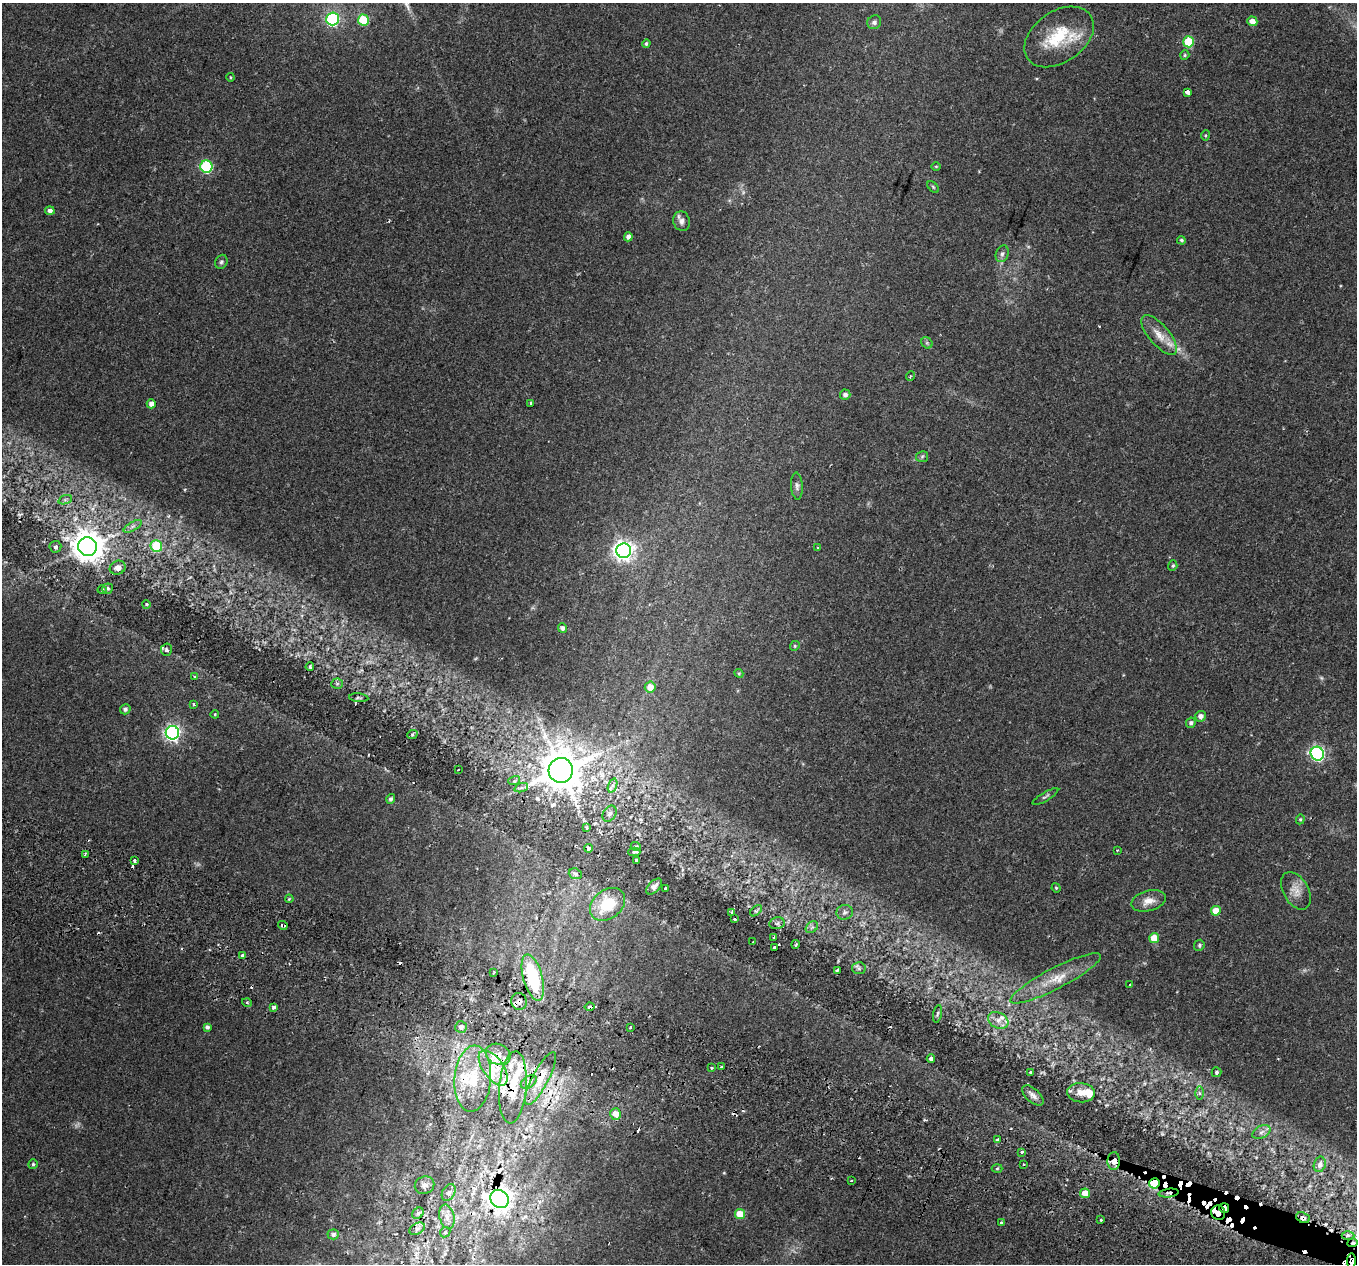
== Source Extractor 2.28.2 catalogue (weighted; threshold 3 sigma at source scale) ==
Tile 6 of 4 x 4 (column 2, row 2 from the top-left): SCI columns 1432-2786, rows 2882-4143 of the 5565 x 5701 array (HDU 1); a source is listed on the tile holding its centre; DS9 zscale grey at full resolution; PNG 1359 x 1266 px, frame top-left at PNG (2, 3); each listed source drawn as its Kron ellipse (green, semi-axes under 4 px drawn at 4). Shown black and unused: <1% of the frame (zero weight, under 2 of 3 exposures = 5% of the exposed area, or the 3 px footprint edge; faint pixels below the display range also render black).
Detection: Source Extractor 2.28.2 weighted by HDU 2 'WHT'; one run over the whole footprint, this tile lists its part. Background 0.0416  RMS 0.0036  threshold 0.0162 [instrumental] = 3 sigma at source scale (4.5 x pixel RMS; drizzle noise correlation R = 1.50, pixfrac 1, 0.0396/0.0396 arcsec/px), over >= 5 px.
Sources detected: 188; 2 too faint to see at this stretch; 22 cosmic-ray / hot-pixel residue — neither listed nor drawn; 8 inside a brighter listed object's ellipse — not listed separately; the other 156 listed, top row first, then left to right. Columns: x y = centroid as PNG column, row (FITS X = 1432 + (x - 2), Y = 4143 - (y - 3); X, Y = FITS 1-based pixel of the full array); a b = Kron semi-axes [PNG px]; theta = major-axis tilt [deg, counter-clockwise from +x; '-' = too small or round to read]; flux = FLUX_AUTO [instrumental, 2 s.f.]
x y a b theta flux
332 19 6 6 - 53
363 20 5 5 - 16
1252 21 5 5 - 2.9
874 22 7 6 - 1
1059 37 38 25 35 15
1188 42 5 5 - 20
646 44 4 4 - 0.69
1185 55 5 4 - 0.47
230 77 4 3 - 0.36
1188 92 3 3 - 12
1205 135 5 3 - 0.33
936 166 5 3 - 0.32
206 167 6 6 - 36
933 187 7 4 -46 0.51
50 211 5 4 - 1.5
682 221 10 8 -75 1.7
628 237 5 4 - 1.4
1181 240 4 4 - 0.6
1002 254 8 6 69 1.1
221 262 7 6 - 0.75
1159 335 25 10 -50 4.6
927 343 6 5 - 0.56
910 376 5 3 - 0.34
845 395 5 5 - 1.3
530 403 3 3 - 0.63
151 404 4 4 - 1.9
922 457 6 5 - 0.58
797 486 13 6 -87 1.1
65 500 7 4 19 0.66
133 526 10 4 30 1.2
156 546 6 6 - 15
55 547 6 5 - 0.88
88 547 9 9 - 560
818 547 3 2 - 0.41
624 551 7 7 - 190
1173 566 5 4 - 0.49
118 568 8 7 - 2.4
107 589 5 5 - 0.98
102 590 4 4 - 0.46
146 604 4 4 - 0.62
563 628 4 4 - 1.1
795 646 5 4 - 0.43
166 650 6 5 - 0.68
310 667 4 3 - 0.47
739 673 4 4 - 0.38
195 677 3 3 - 0.37
337 684 5 5 - 0.62
650 687 5 5 - 3.5
359 698 10 4 -6 0.58
193 704 3 3 - 1
125 709 5 5 - 0.98
215 714 4 4 - 0.41
1200 716 5 5 - 1.7
1191 723 5 4 - 0.95
172 733 6 6 - 98
412 735 5 3 - 0.42
1317 754 7 6 - 73
458 770 3 2 - 0.28
561 770 12 12 - 1100
514 781 6 4 17 0.49
613 786 7 4 71 0.92
521 788 7 4 18 0.79
1045 797 15 3 30 0.67
391 799 5 4 - 0.88
609 814 9 6 57 1
1300 819 5 4 - 0.4
586 827 4 3 - 0.38
636 846 5 4 - 0.49
588 848 4 4 - 1.3
1117 850 3 3 - 0.28
634 852 6 3 0 0.54
85 854 3 2 - 0.65
636 860 3 2 - 0.43
135 861 3 3 - 1.3
575 874 7 5 -21 0.67
654 886 10 5 45 1.5
665 888 3 3 - 0.57
1056 888 5 4 - 0.37
1296 891 20 12 -61 3.9
289 899 4 3 - 0.3
1148 901 17 10 15 3.5
608 904 19 14 38 11
756 911 7 4 42 0.49
1216 911 5 5 - 5.7
732 912 4 3 - 0.45
845 912 8 7 - 1.1
735 919 3 2 - 0.37
777 923 7 5 12 0.96
283 925 5 3 - 1.1
812 927 7 5 43 0.86
774 937 4 3 - 0.38
1154 938 5 5 - 8.2
753 942 3 2 - 0.33
796 944 4 3 - 0.37
1199 945 5 5 - 0.63
774 947 3 3 - 0.95
243 955 4 3 - 2.8
859 968 7 6 - 0.83
837 970 3 2 - 0.5
494 972 3 2 - 0.5
533 978 23 9 -74 23
1055 978 50 10 27 9.7
1130 985 3 2 - 0.32
519 1001 8 8 - 1.3
247 1003 5 3 - 0.43
274 1007 3 3 - 1.5
589 1007 5 3 - 1.5
937 1014 9 3 78 0.59
998 1020 10 7 -28 2.2
207 1027 4 4 - 1
461 1027 6 6 - 1.5
630 1027 3 3 - 0.88
498 1054 13 10 -27 3.6
931 1059 4 4 - 1.1
722 1067 3 3 - 0.75
493 1068 20 10 -55 7.3
712 1068 4 2 - 0.34
1030 1072 3 3 - 0.46
1217 1072 5 5 - 0.76
540 1078 29 8 63 5.6
473 1079 33 18 86 14
529 1082 9 5 36 1.5
513 1087 36 13 85 13
1081 1093 14 9 -5 3.9
1199 1093 6 4 -90 0.7
1033 1095 13 6 -43 1.8
616 1114 6 5 - 3.6
1261 1132 10 6 27 1.3
998 1140 4 3 - 1.2
1022 1152 3 3 - 3.1
1114 1161 9 6 87 2.6
33 1164 5 4 - 0.53
1320 1164 8 6 75 2
1024 1165 3 2 - 0.35
997 1168 5 3 - 0.39
851 1180 3 2 - 0.67
1154 1183 5 5 - 11
425 1185 10 8 21 1.5
449 1192 9 6 59 1
1085 1193 5 5 - 5
1169 1193 10 4 7 1.2
499 1199 10 8 -45 230
1224 1208 5 5 - 3.1
418 1213 6 5 - 0.58
1218 1213 7 6 - 4.7
740 1214 5 5 - 7.5
447 1217 12 7 -78 2.4
1303 1218 7 5 -23 1.1
1100 1220 3 3 - 1.4
1001 1223 3 3 - 0.72
417 1229 8 5 30 1
445 1232 5 4 - 0.49
333 1234 5 5 - 0.96
1348 1235 6 4 1 0.79
1353 1243 5 4 - 0.68
1351 1261 8 3 89 3.3
Overlapping masked pixels (flux is a lower limit): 19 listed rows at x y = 588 848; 283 925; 533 978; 519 1001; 589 1007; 498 1054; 540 1078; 513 1087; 1081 1093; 1114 1161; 1154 1183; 1169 1193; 499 1199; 1224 1208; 1218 1213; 1303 1218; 1348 1235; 1353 1243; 1351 1261